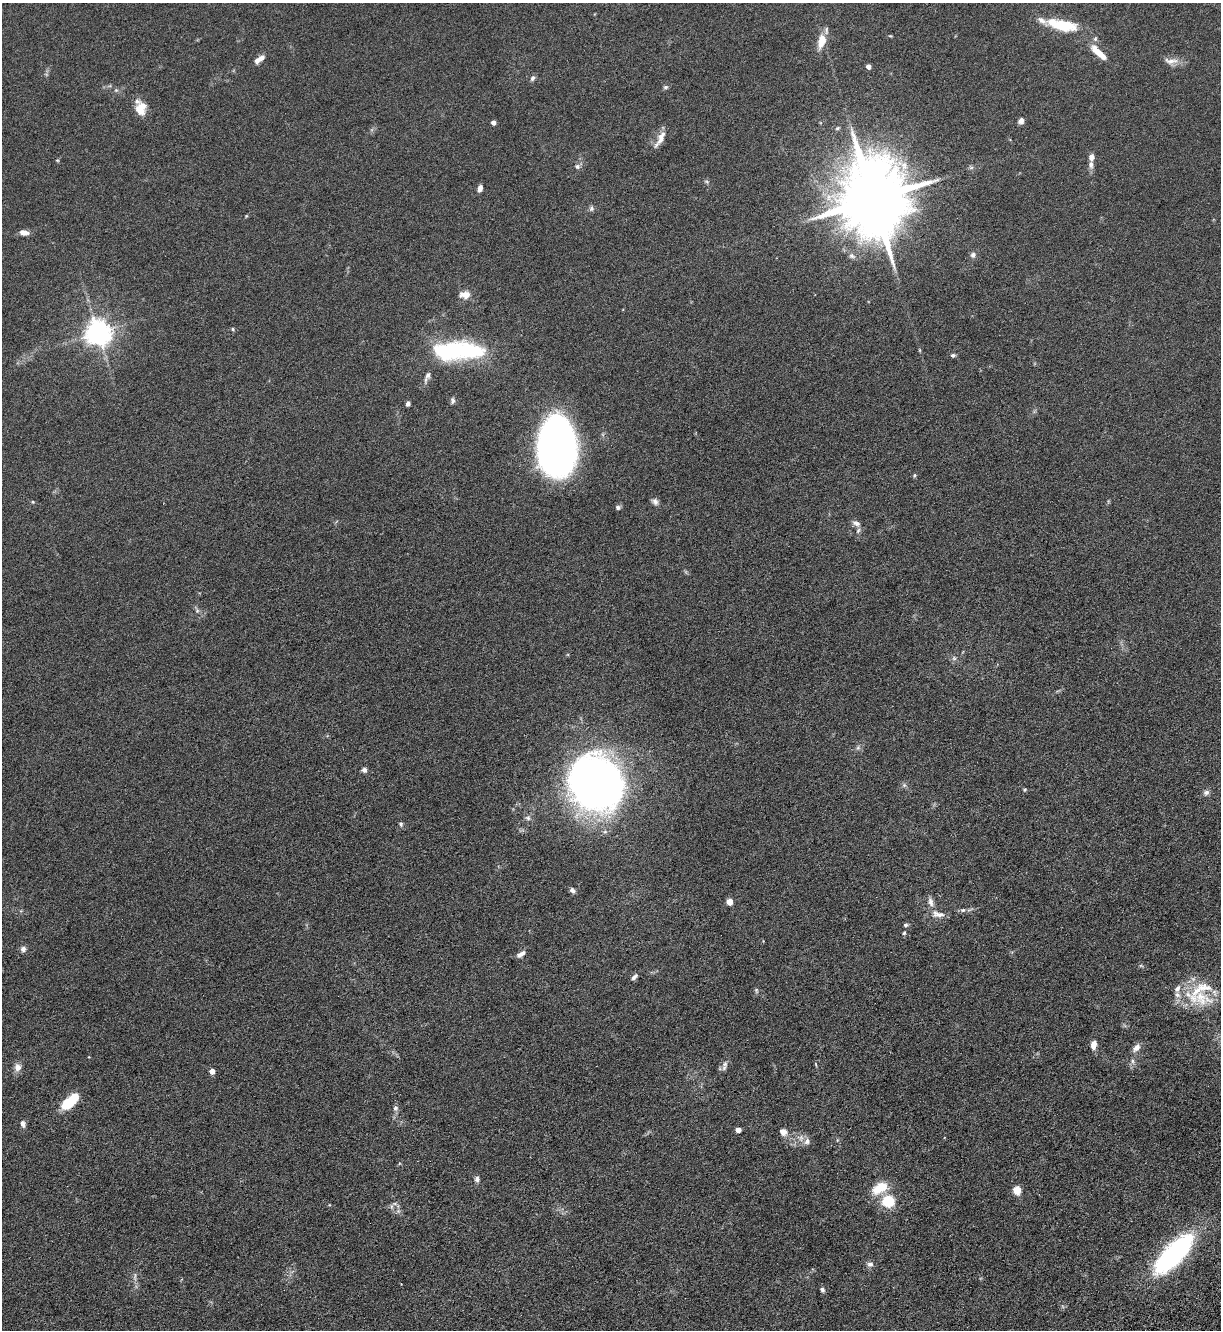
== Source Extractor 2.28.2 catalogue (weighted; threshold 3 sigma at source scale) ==
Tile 6 of 4 x 4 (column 2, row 2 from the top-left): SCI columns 1398-2616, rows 2739-4066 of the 5361 x 5481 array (HDU 1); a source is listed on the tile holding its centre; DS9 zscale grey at full resolution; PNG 1223 x 1332 px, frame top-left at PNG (2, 3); no overlay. Nothing masked; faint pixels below the display range render black.
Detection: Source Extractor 2.28.2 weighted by HDU 2 'WHT'; one run over the whole footprint, this tile lists its part. Background 0.0665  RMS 0.0058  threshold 0.0236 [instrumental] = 3 sigma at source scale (4.09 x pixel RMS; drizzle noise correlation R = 1.36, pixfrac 0.8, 0.05/0.05 arcsec/px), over >= 5 px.
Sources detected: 103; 6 inside a brighter object's white glare — not listed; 8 inside a brighter listed object's ellipse — not listed separately; the other 89 listed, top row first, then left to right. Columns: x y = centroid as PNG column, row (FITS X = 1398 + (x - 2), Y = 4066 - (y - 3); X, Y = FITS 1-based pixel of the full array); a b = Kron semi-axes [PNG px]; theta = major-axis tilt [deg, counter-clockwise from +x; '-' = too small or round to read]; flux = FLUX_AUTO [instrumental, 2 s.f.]
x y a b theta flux
1062 25 37 12 -12 20
890 36 5 3 - 0.49
1095 39 7 6 - 1.2
822 41 19 10 73 7.8
1097 52 20 8 -47 7.5
259 59 14 6 36 3.7
1171 61 23 8 -3 4.3
868 66 4 4 - 3.4
533 78 7 6 - 1.5
665 87 7 5 2 0.94
116 90 5 5 - 0.78
142 107 17 11 -56 6.4
1021 121 7 6 - 2.2
493 122 4 4 - 2.6
837 128 7 4 27 0.86
660 139 24 7 61 4.9
57 160 5 4 - 0.58
1091 165 11 6 -88 2.4
577 166 7 6 - 1.6
971 168 7 4 1 0.94
707 181 7 3 -19 0.76
480 188 6 4 73 3.1
873 199 21 17 -80 6800
591 208 7 7 - 1.4
246 216 5 3 - 0.46
24 232 9 5 -10 3.7
973 255 8 7 - 1.7
852 256 9 6 -27 1.8
465 295 11 8 -2 5.3
233 329 4 4 - 0.61
98 332 8 8 - 590
457 350 60 20 -4 58
919 350 6 3 -70 0.49
953 355 6 5 - 1.1
427 377 17 6 69 2.6
453 401 8 6 83 1.3
408 403 4 4 - 2
553 438 40 24 47 170
915 475 6 4 74 0.7
33 502 5 4 - 0.57
655 502 10 7 -45 2
618 507 6 6 - 1.4
856 523 11 7 -18 2.2
858 530 8 5 63 1.3
197 611 6 5 - 1.1
954 658 6 6 - 1.1
858 748 6 6 - 1.2
364 770 7 6 - 1.6
596 783 44 40 -56 390
904 785 6 6 - 1.1
1025 790 6 4 68 0.63
1206 792 8 7 - 1.7
528 818 7 6 - 1.5
401 824 6 5 - 1
572 890 8 5 -40 1.5
730 902 5 4 - 9.4
930 902 14 7 -75 3
963 910 7 6 - 1.3
938 914 19 9 -9 4.4
906 925 5 4 - 1.1
904 933 4 4 - 0.75
23 949 7 6 - 2
521 954 12 5 31 2.6
634 977 10 5 45 1.6
756 990 8 5 -84 0.92
1199 991 52 21 38 23
1094 1045 10 6 84 3.8
1136 1048 12 7 47 3.2
1132 1061 7 4 -89 1.2
725 1064 9 7 80 2.1
816 1064 8 2 -69 0.56
18 1067 10 9 - 3.4
212 1071 4 4 - 5.1
72 1099 21 10 62 12
395 1108 8 7 - 1.5
23 1124 7 5 -77 2.3
738 1130 4 4 - 4.7
783 1132 5 5 - 5.7
801 1138 10 9 - 3.5
477 1179 7 6 - 1.6
880 1188 21 12 28 11
1017 1190 5 5 - 20
888 1201 6 5 - 64
391 1206 9 4 -90 1.1
398 1211 5 5 - 1.1
1173 1255 48 19 48 87
870 1264 7 6 - 2
135 1277 13 3 85 1.7
822 1290 6 5 - 1.2